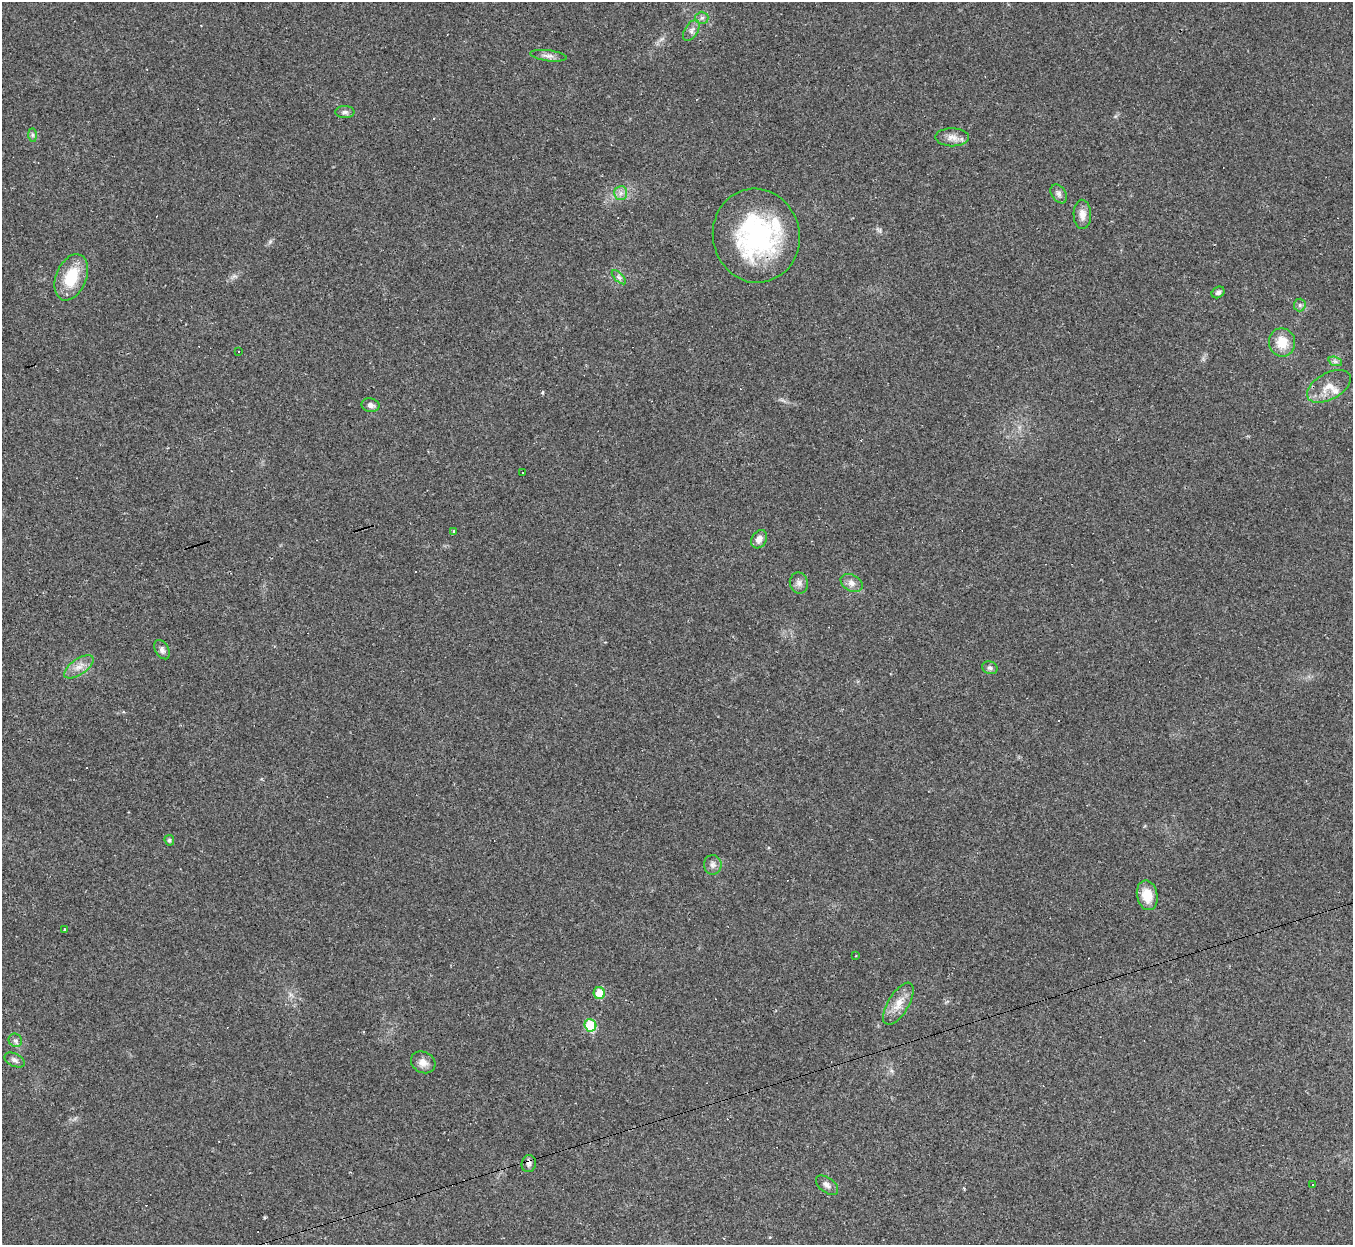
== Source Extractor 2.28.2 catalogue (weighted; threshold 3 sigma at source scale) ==
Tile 7 of 4 x 4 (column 3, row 2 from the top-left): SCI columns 2705-4055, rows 2759-4001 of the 5407 x 5390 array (HDU 1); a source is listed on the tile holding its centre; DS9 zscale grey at full resolution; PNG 1355 x 1247 px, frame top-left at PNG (2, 2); each listed source drawn as its Kron ellipse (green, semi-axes under 4 px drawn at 4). Shown black and unused: <1% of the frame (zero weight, under 2 of 3 exposures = <1% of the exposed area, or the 3 px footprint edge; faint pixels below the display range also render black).
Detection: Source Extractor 2.28.2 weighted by HDU 2 'WHT'; one run over the whole footprint, this tile lists its part. Background 0.0571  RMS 0.0059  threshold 0.0264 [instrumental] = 3 sigma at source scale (4.5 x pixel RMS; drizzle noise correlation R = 1.50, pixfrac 1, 0.05/0.05 arcsec/px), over >= 5 px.
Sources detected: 57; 14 cosmic-ray / hot-pixel residue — neither listed nor drawn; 2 inside a brighter listed object's ellipse — not listed separately; the other 41 listed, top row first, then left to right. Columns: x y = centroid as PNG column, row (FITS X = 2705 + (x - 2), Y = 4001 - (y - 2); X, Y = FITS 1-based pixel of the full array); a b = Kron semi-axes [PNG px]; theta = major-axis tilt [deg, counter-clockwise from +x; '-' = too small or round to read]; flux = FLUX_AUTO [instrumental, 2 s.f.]
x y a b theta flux
702 18 6 6 - 1.5
691 30 12 6 58 2.6
548 56 18 5 -7 3
345 112 9 6 0 1.9
32 135 7 4 -89 0.97
952 137 17 9 -1 4.7
621 193 7 6 - 2.2
1059 194 10 7 -55 2.1
1082 214 14 8 -88 4.6
756 236 47 43 -79 92
71 277 24 15 67 21
619 277 9 3 -45 1.3
1218 292 7 5 35 1.7
1300 305 6 6 - 1.3
1282 342 14 13 - 11
239 352 3 2 - 0.55
1335 361 7 4 -19 1.3
1329 386 24 13 29 9.2
371 405 9 7 -12 2.5
523 473 2 2 - 0.55
454 531 4 4 - 0.82
759 539 10 7 59 3.8
799 583 10 9 - 2.8
852 583 12 8 -30 3.4
162 650 10 6 -59 2
79 667 17 8 34 5.1
990 668 8 6 -22 1.6
169 840 5 4 - 1.1
713 865 10 9 - 2.6
1147 895 15 10 -78 10
65 929 3 3 - 0.63
856 956 3 2 - 0.54
599 993 6 5 - 12
898 1004 24 10 59 8
590 1025 6 6 - 29
15 1040 7 6 - 1.8
15 1060 11 6 -27 2.2
423 1062 13 10 -29 4.2
529 1164 8 7 - 2
1312 1184 3 2 - 0.51
827 1185 13 7 -37 2.8